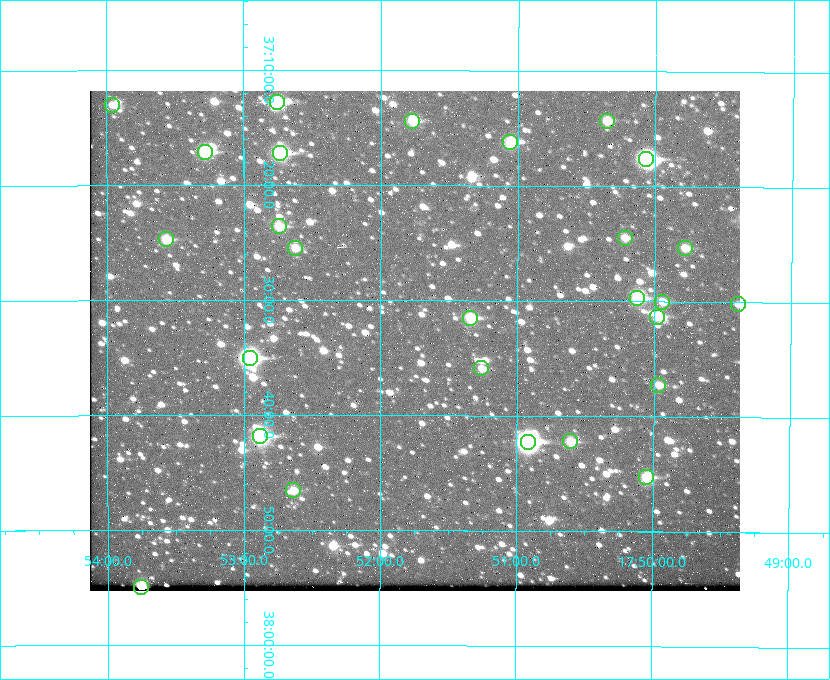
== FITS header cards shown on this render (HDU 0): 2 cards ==
NAXIS1  =                  650 / Width of table row in bytes
NAXIS2  =                  500 / Number of rows in table

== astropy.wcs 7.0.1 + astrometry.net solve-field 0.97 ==
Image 650 x 500 px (HDU 0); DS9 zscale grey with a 90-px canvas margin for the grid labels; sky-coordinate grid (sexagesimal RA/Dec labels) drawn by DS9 from the SOLVED WCS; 27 Tycho-2 reference stars matched to detected sources circled (green)
Header WCS: none
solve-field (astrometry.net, Tycho-2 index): SOLVED blind (the file carries no WCS)
Solved WCS: RA---TAN-SIP/DEC--TAN-SIP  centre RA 17:51:45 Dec +37:33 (267.94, +37.56 deg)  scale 5.22 arcsec/px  FOV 56.5' x 43.5'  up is +180 deg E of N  parity flipped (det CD > 0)
(file carries no celestial WCS; the grid is the blind solution)
Tycho-2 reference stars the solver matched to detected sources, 27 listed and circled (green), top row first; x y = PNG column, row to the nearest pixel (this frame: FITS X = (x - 90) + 1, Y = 500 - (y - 91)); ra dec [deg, ICRS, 3 dp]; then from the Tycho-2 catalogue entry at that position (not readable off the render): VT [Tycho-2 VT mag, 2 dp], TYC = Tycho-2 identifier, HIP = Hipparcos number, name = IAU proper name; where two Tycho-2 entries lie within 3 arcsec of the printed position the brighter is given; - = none
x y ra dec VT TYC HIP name
277 102 268.189 +37.213 9.71 2620-542-1 - -
112 105 268.489 +37.217 11.29 2620-732-1 - -
412 121 267.943 +37.240 10.39 2620-505-1 - -
607 121 267.589 +37.238 11.09 2619-212-1 - -
510 142 267.764 +37.270 10.17 2620-784-1 - -
205 152 268.319 +37.285 9.88 2620-536-1 - -
280 153 268.183 +37.286 8.98 2620-786-1 87506 -
646 159 267.517 +37.293 8.96 2619-379-1 - -
279 226 268.186 +37.393 10.44 2620-175-1 - -
625 238 267.555 +37.408 11.50 2619-358-1 - -
166 239 268.392 +37.412 10.60 2620-800-1 - -
295 248 268.156 +37.424 11.25 2620-712-1 - -
685 248 267.445 +37.422 11.17 2619-451-1 - -
637 298 267.531 +37.495 10.07 2619-274-1 - -
662 302 267.485 +37.500 11.33 2619-40-1 - -
738 304 267.347 +37.503 12.15 3088-638-1 - -
657 317 267.494 +37.522 10.35 3088-270-1 - -
470 318 267.836 +37.525 9.96 3089-889-1 - -
250 358 268.239 +37.584 8.64 3089-755-1 - -
481 368 267.815 +37.598 11.54 3089-1081-1 - -
658 385 267.491 +37.621 11.40 3088-1284-1 - -
260 436 268.219 +37.697 8.93 3089-671-1 - -
570 441 267.652 +37.703 11.04 3089-693-1 - -
528 442 267.730 +37.705 8.13 3089-1203-1 87349 -
646 477 267.512 +37.755 10.10 3089-2332-1 - -
293 490 268.159 +37.775 11.22 3089-2245-1 - -
141 587 268.439 +37.916 9.61 3089-2268-1 - -